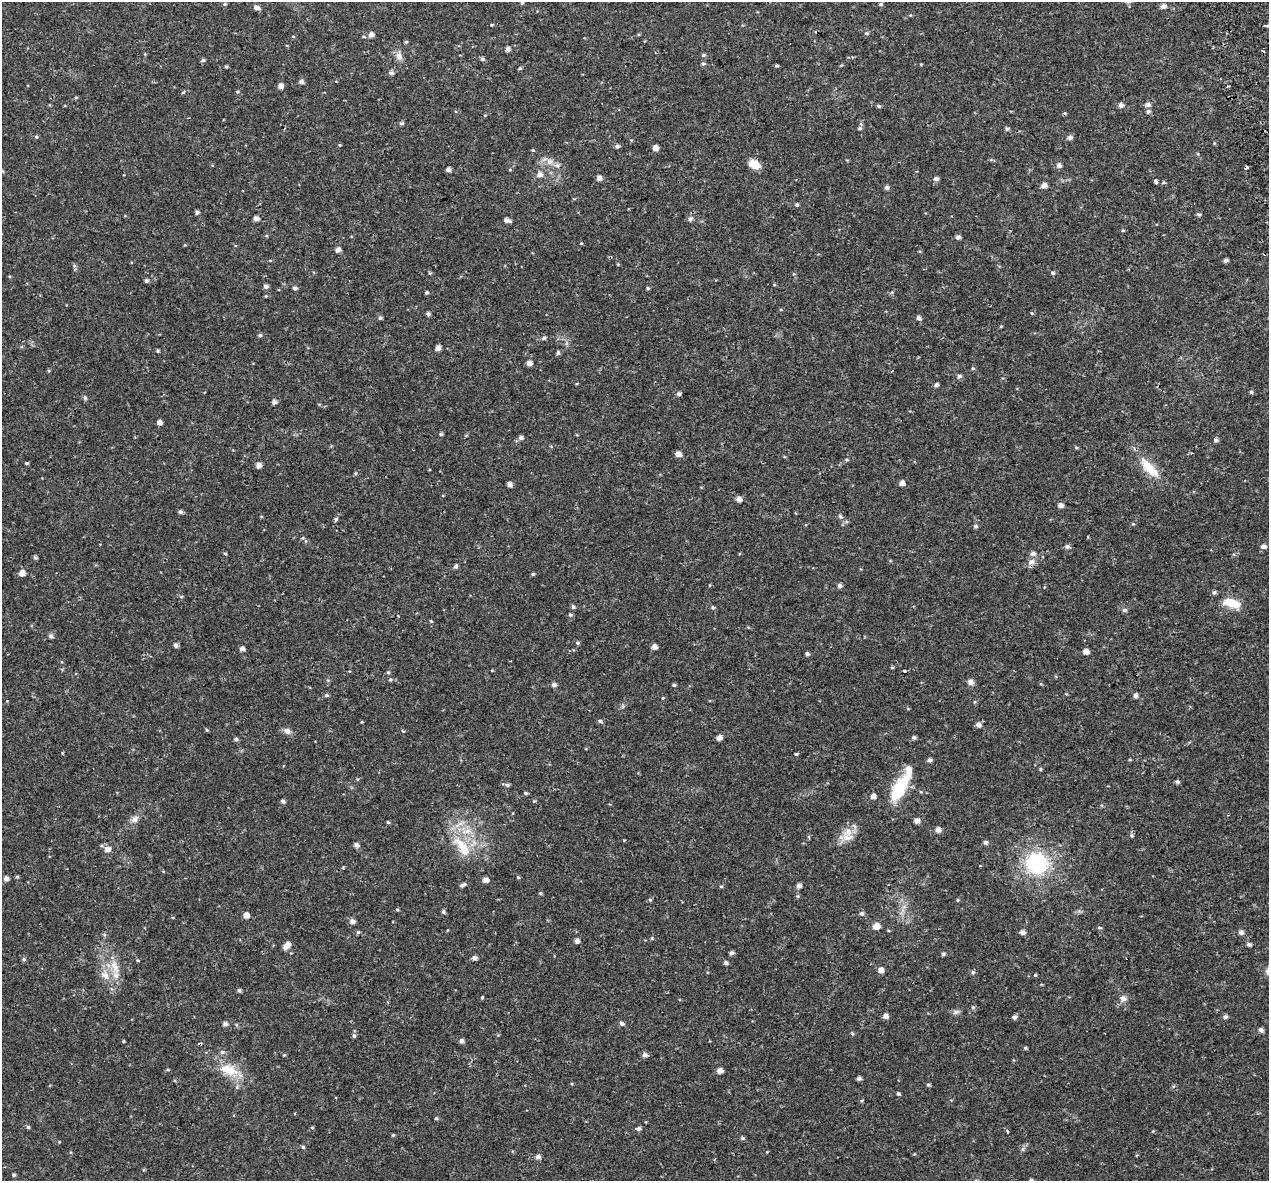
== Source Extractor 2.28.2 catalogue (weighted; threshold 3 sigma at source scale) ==
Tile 10 of 4 x 4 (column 2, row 3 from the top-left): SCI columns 1320-2586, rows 1341-2519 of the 5174 x 4987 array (HDU 1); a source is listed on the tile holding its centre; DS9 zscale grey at full resolution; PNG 1271 x 1183 px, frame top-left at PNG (2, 2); no overlay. Shown black and unused: <1% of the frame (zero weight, under 2 of 3 exposures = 5% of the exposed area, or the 3 px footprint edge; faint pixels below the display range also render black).
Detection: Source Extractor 2.28.2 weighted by HDU 2 'WHT'; one run over the whole footprint, this tile lists its part. Background 0.0266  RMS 0.0031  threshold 0.0138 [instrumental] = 3 sigma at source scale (4.5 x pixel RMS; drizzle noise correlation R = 1.50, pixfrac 1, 0.0396/0.0396 arcsec/px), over >= 5 px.
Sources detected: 246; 3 cosmic-ray / hot-pixel residue — not listed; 5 inside a brighter listed object's ellipse — not listed separately; the other 238 listed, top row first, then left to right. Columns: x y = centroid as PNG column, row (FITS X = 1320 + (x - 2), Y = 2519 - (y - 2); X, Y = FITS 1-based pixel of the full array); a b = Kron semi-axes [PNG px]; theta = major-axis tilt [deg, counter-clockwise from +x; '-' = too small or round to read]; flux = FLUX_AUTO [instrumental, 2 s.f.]
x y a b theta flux
522 3 5 3 - 0.27
224 4 5 5 - 0.42
881 4 5 4 - 0.43
1163 6 6 5 - 1.2
257 7 8 5 -21 1.2
492 25 5 3 - 0.28
1267 26 5 3 - 0.39
866 33 6 5 - 0.43
371 35 6 5 - 1.3
293 36 5 3 - 0.23
508 49 5 5 - 1.1
703 55 6 5 - 0.46
399 56 12 8 -69 1.7
482 59 5 5 - 0.59
203 60 6 4 3 0.56
703 64 5 4 - 0.55
776 66 5 3 - 0.42
226 67 4 4 - 0.33
520 68 5 4 - 0.37
391 73 5 5 - 0.9
301 82 5 5 - 1
280 86 5 5 - 1.5
183 92 6 3 36 0.34
1121 105 6 5 - 1
1148 105 6 5 - 0.96
879 106 5 4 - 0.49
1148 111 6 6 - 0.61
1064 113 4 4 - 0.35
401 123 5 5 - 0.55
860 128 6 5 - 0.57
1007 129 5 5 - 0.55
36 137 5 4 - 0.37
1070 138 6 4 3 1.1
340 145 5 3 - 0.24
617 146 5 4 - 0.65
655 148 5 5 - 1.6
533 150 5 4 - 0.33
550 162 10 6 45 1.3
754 164 11 7 -26 4.6
1059 165 6 6 - 0.93
448 169 4 4 - 1.2
510 170 5 3 - 0.26
540 174 7 6 - 1.3
599 178 5 5 - 1.3
936 179 6 5 - 0.84
1156 182 4 3 - 4.2
1164 182 5 4 - 0.39
1044 185 6 5 - 1.5
887 187 5 4 - 0.88
796 205 5 5 - 0.44
197 212 5 4 - 0.69
1198 214 6 4 -17 0.45
256 218 5 4 - 1.3
690 219 7 6 - 0.76
507 220 7 4 -16 1.2
1123 230 5 3 - 0.29
958 237 5 5 - 0.95
581 243 3 3 - 0.36
338 250 5 4 - 1.4
1226 261 4 4 - 0.77
1053 273 5 4 - 0.53
146 281 4 4 - 0.68
266 286 5 5 - 0.86
295 288 5 4 - 0.79
648 288 4 4 - 0.41
427 292 4 4 - 0.46
266 296 4 4 - 0.24
1032 313 5 3 - 0.27
428 314 4 4 - 0.72
380 318 6 4 -77 0.55
919 318 5 5 - 1
1001 326 5 3 - 0.26
260 335 5 4 - 0.52
544 338 6 5 - 0.58
438 348 5 5 - 1.5
157 351 4 4 - 0.39
558 352 5 5 - 0.62
529 363 5 4 - 1.5
973 368 5 4 - 0.37
959 376 6 5 - 0.73
937 385 5 4 - 0.72
1251 392 5 5 - 0.43
679 394 5 5 - 0.62
274 402 4 4 - 1.1
159 422 4 4 - 1.4
441 434 4 4 - 0.49
521 438 6 5 - 0.86
1216 440 7 5 0 0.63
678 454 6 5 - 1.7
846 459 6 3 -19 0.33
27 463 4 3 - 0.39
259 465 5 5 - 1.7
1150 468 32 11 -45 7.1
902 483 5 5 - 1.4
510 484 5 4 - 1.2
739 499 6 5 - 1.4
1061 505 5 5 - 1.3
180 512 5 5 - 0.61
840 516 6 5 - 0.54
336 519 6 5 - 0.48
976 526 6 5 - 0.51
302 538 5 4 - 0.4
1067 546 6 5 - 0.77
1263 546 7 6 - 0.98
225 554 5 3 - 0.31
35 558 5 5 - 0.48
1031 562 11 8 26 1.5
456 566 5 4 - 0.72
22 573 5 5 - 2
533 574 4 4 - 0.4
840 585 5 5 - 0.89
1214 592 5 5 - 0.65
1232 603 22 10 -15 5.7
573 607 5 4 - 0.61
713 607 5 5 - 0.49
1124 610 6 5 - 0.61
570 615 6 4 -3 0.43
431 621 5 4 - 0.29
50 636 5 5 - 0.98
577 643 5 4 - 0.45
176 645 5 4 - 0.97
654 647 5 5 - 1.4
242 649 4 4 - 1.2
1086 652 5 5 - 1.9
807 654 4 4 - 0.66
892 668 5 3 - 0.3
904 671 3 3 - 0.62
388 672 5 4 - 0.4
390 680 5 5 - 0.48
971 682 8 7 - 1.2
554 685 5 5 - 0.99
674 685 5 4 - 0.42
326 695 5 4 - 0.53
1135 695 5 5 - 0.97
663 698 4 4 - 0.25
600 721 6 5 - 0.52
978 725 6 5 - 1.2
207 730 5 4 - 0.32
287 731 10 7 -45 1.2
914 737 5 5 - 0.6
719 738 5 5 - 1.5
236 739 5 4 - 0.68
796 754 3 3 - 0.4
930 760 5 4 - 0.81
1130 760 5 3 - 0.26
1040 769 5 3 - 0.3
1177 782 5 5 - 0.55
507 785 6 5 - 0.59
899 789 30 11 59 15
525 793 5 4 - 0.45
873 796 5 5 - 1.4
283 801 5 4 - 0.7
534 801 5 4 - 0.32
135 819 12 7 41 1.6
917 821 5 5 - 1.4
388 822 5 4 - 0.29
938 830 5 5 - 1.6
848 832 13 12 - 3.3
1132 835 6 5 - 0.47
809 837 4 4 - 0.53
624 841 3 3 - 0.28
985 842 6 5 - 0.7
356 845 5 5 - 1.1
462 847 38 14 -53 9.2
107 849 7 6 - 1.8
1037 863 17 15 -29 30
518 877 5 4 - 0.33
6 878 5 5 - 1.3
486 880 5 5 - 1.6
463 885 8 4 25 0.73
721 886 5 3 - 0.35
799 886 5 5 - 1.1
540 893 5 4 - 0.36
650 900 5 4 - 0.41
958 900 5 3 - 0.29
397 910 5 3 - 0.31
444 912 5 5 - 0.56
862 913 6 5 - 0.8
246 915 5 5 - 1.9
352 921 5 5 - 1.3
876 926 6 6 - 2.4
1100 928 6 4 0 0.42
358 932 5 5 - 0.45
1022 932 5 5 - 1.2
1241 933 6 5 - 0.93
104 934 6 4 -20 0.41
652 938 5 3 - 0.31
577 941 5 4 - 1.1
287 944 6 5 - 1.4
1249 944 5 5 - 0.67
732 953 5 4 - 0.76
943 954 5 4 - 0.6
474 958 5 5 - 0.97
24 959 5 4 - 0.47
138 960 4 4 - 0.31
726 963 5 5 - 0.68
115 967 22 9 -67 4.2
881 970 6 6 - 1.5
973 972 6 5 - 0.49
105 975 15 9 -65 3.2
1035 975 4 4 - 0.31
239 990 5 4 - 0.59
482 997 4 4 - 0.29
1123 999 7 7 - 1.6
973 1007 5 5 - 0.44
956 1012 11 5 18 0.82
886 1016 5 5 - 1.3
1225 1016 5 5 - 0.68
1014 1017 5 5 - 0.79
622 1023 6 5 - 0.73
225 1024 5 5 - 1.1
1261 1030 5 5 - 1.1
852 1034 6 4 -69 0.4
354 1036 6 5 - 0.6
123 1041 3 3 - 0.32
461 1041 5 5 - 0.97
200 1044 5 2 - 0.45
1025 1048 5 4 - 0.35
222 1052 6 5 - 0.65
645 1055 6 6 - 1.1
168 1070 5 3 - 0.3
229 1070 27 15 -23 7.5
720 1071 5 4 - 1.6
859 1078 4 4 - 0.85
572 1084 4 3 - 0.23
928 1085 5 4 - 0.44
898 1093 4 4 - 0.47
436 1118 5 4 - 0.36
28 1127 4 4 - 0.49
312 1128 5 3 - 0.31
638 1129 6 5 - 0.81
1007 1131 4 3 - 0.54
393 1135 4 4 - 0.34
743 1138 6 4 -2 0.53
303 1147 5 4 - 0.45
538 1157 6 5 - 1.1
14 1175 4 4 - 0.51
1031 1180 5 4 - 0.5
Overlapping masked pixels (flux is a lower limit): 1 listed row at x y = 200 1044
Isophote crosses this tile's border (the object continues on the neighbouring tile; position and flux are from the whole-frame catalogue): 1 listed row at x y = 1031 1180